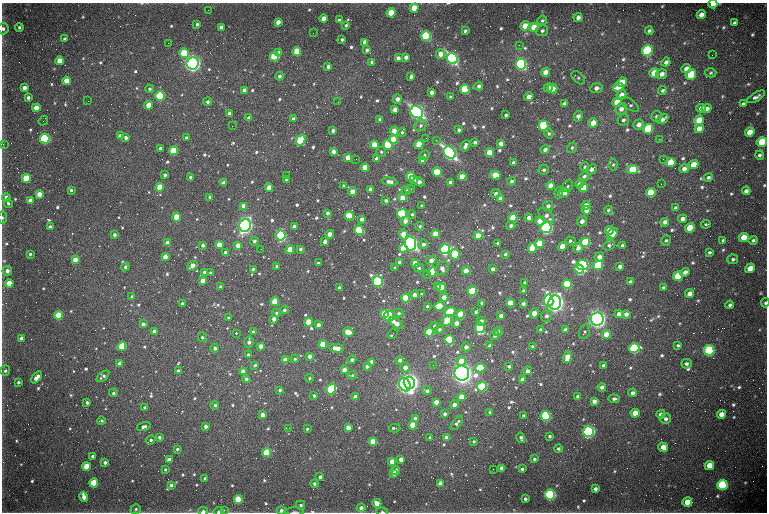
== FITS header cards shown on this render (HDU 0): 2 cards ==
NAXIS1  =                  765 /fastest changing axis
NAXIS2  =                  510 /next to fastest changing axis

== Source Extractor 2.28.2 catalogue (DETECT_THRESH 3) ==
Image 765 x 510 px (HDU 0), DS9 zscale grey, 1 PNG px = 1 image px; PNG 769 x 514 px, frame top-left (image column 1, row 510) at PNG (2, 3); each listed source drawn as its Kron ellipse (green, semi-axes under 4 px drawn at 4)
Background 1420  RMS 26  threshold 77.1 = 3 sigma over >= 5 px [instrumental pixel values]
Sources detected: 695; of the 695, the 500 brightest by FLUX_AUTO listed and drawn (195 fainter detections omitted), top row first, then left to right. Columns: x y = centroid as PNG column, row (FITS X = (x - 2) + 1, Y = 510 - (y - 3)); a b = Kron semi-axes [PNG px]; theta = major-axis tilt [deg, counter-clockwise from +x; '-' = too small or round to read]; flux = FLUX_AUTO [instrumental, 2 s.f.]
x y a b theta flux
713 4 5 3 - 1.0e+04
414 8 4 4 - 3.3e+04
208 10 3 2 - 4.0e+03
391 13 4 4 - 5.7e+04
701 15 5 4 - 1.4e+04
578 17 4 4 - 7.2e+03
324 19 4 4 - 2.0e+04
339 20 3 3 - 2.8e+03
542 20 5 4 - 3.5e+03
278 22 4 4 - 9.8e+03
734 23 4 3 - 3.4e+03
197 24 3 3 - 3.2e+03
346 25 3 3 - 3.1e+03
525 26 5 4 - 2.3e+04
19 27 4 4 - 3.5e+03
221 27 4 4 - 8.1e+03
534 27 5 4 - 3.4e+04
3 29 6 5 - 4.5e+03
465 31 3 3 - 3.7e+03
542 31 6 5 - 4.1e+03
649 31 4 4 - 3.6e+03
313 33 2 2 - 4.1e+03
426 36 5 5 - 2.0e+05
64 39 3 3 - 2.7e+03
342 40 3 3 - 3.0e+03
365 42 4 4 - 9.4e+03
168 43 2 2 - 5.3e+03
519 45 3 2 - 2.8e+03
367 50 4 3 - 4.3e+03
647 50 5 5 - 2.2e+05
297 51 4 4 - 6.2e+04
184 53 5 4 - 8.1e+04
279 53 4 4 - 1.4e+04
440 54 5 4 - 1.6e+04
712 55 3 2 - 2.9e+03
274 57 5 4 - 1.3e+05
406 57 4 4 - 8.4e+03
398 58 4 4 - 7.1e+03
452 58 6 5 - 3.9e+05
59 61 4 4 - 2.5e+04
372 62 4 4 - 5.3e+03
666 62 5 4 - 6.2e+03
192 63 6 6 - 9.6e+05
521 64 5 5 - 3.1e+05
328 67 4 3 - 5.5e+03
686 68 5 4 - 8.2e+03
545 72 4 4 - 1.9e+04
654 73 5 4 - 3.3e+04
711 73 6 4 4 2.9e+03
662 74 5 4 - 1.0e+04
691 75 5 5 - 8.7e+04
279 76 4 4 - 4.6e+03
411 76 4 3 - 5.5e+03
578 78 8 5 -41 3.6e+03
66 81 4 4 - 2.3e+04
622 82 5 4 - 3.1e+04
479 86 4 4 - 5.9e+03
618 87 5 4 - 2.1e+04
24 88 4 4 - 8.4e+03
548 88 4 4 - 7.1e+03
596 88 6 5 - 7.8e+03
150 89 4 4 - 2.9e+03
465 89 5 4 - 6.8e+04
552 89 5 4 - 2.3e+04
244 90 4 4 - 1.2e+04
662 90 4 4 - 3.7e+03
432 92 4 4 - 6.9e+03
621 95 5 4 - 1.5e+04
160 96 5 4 - 1.8e+05
28 97 4 4 - 4.5e+03
450 97 4 3 - 3.0e+03
529 97 5 4 - 1.2e+04
756 97 10 4 31 5.6e+03
397 99 5 4 - 9.8e+03
88 101 2 2 - 2.9e+03
208 102 4 4 - 4.1e+03
338 102 2 2 - 3.0e+03
617 102 5 4 - 3.5e+04
564 104 4 4 - 7.2e+03
630 104 10 5 -36 4.2e+03
743 104 4 3 - 4.1e+03
148 105 4 4 - 2.3e+04
36 108 4 4 - 1.9e+04
701 108 4 4 - 9.8e+03
621 109 6 5 - 1.0e+04
707 109 5 4 - 7.4e+03
395 110 4 4 - 1.1e+04
417 112 6 5 - 5.8e+05
229 113 3 3 - 4.1e+03
506 115 3 3 - 3.1e+03
578 116 5 4 - 7.7e+03
656 116 6 5 - 3.6e+03
249 118 4 3 - 8.7e+03
293 119 4 3 - 5.6e+03
663 119 6 4 32 7.4e+03
380 120 4 3 - 5.3e+03
623 120 6 5 - 4.5e+03
699 120 5 4 - 3.2e+04
43 121 5 2 - 2.6e+03
593 123 5 4 - 2.6e+04
421 125 6 5 - 4.5e+03
639 125 5 5 - 1.0e+04
232 126 2 2 - 4.6e+03
543 126 5 5 - 1.3e+05
699 128 4 4 - 1.5e+04
648 129 5 4 - 1.2e+05
333 130 4 3 - 5.7e+03
459 130 3 3 - 3.7e+03
394 131 4 4 - 2.3e+04
402 132 4 3 - 2.9e+03
750 132 5 4 - 2.8e+04
549 133 5 4 - 2.8e+03
120 136 4 4 - 9.8e+03
126 138 4 4 - 5.7e+03
186 138 4 3 - 3.4e+03
426 138 2 2 - 3.2e+03
45 139 5 5 - 2.8e+05
393 139 4 4 - 2.8e+04
659 139 3 2 - 6.2e+03
300 140 6 4 62 8.1e+04
436 140 3 2 - 2.7e+03
475 142 3 3 - 4.9e+03
762 142 5 5 - 6.3e+04
501 143 4 4 - 9.8e+03
3 144 3 2 - 3.2e+03
419 144 4 4 - 3.9e+04
374 145 4 4 - 3.7e+04
388 145 5 4 - 8.1e+04
465 146 6 3 62 6.4e+03
160 148 3 3 - 3.6e+03
572 148 5 4 - 3.1e+03
545 150 5 4 - 6.6e+03
173 151 4 4 - 6.6e+04
333 151 4 4 - 9.5e+03
381 152 5 5 - 2.6e+03
450 153 7 5 -47 5.1e+05
489 153 4 4 - 3.2e+04
424 155 5 4 - 2.8e+03
760 155 4 4 - 4.0e+03
348 158 4 4 - 2.5e+04
356 159 2 2 - 4.1e+03
377 159 4 3 - 6.4e+03
663 159 2 2 - 9.4e+03
423 160 4 4 - 1.0e+04
513 162 3 3 - 4.4e+03
671 162 5 4 - 5.1e+04
613 165 6 4 88 2.8e+03
694 165 5 4 - 3.2e+04
365 167 4 4 - 2.6e+04
585 167 5 4 - 2.9e+03
591 169 6 4 44 7.4e+03
632 169 5 4 - 5.5e+04
684 169 5 4 - 8.6e+03
544 170 5 5 - 4.0e+03
437 172 5 4 - 5.6e+04
165 175 3 3 - 3.1e+03
287 175 2 2 - 8.1e+03
495 175 5 4 - 4.3e+04
411 176 4 4 - 4.6e+04
584 176 5 4 - 4.4e+03
191 177 3 3 - 5.6e+03
462 177 4 4 - 2.7e+04
708 177 4 4 - 3.9e+03
26 178 4 4 - 6.9e+04
286 179 4 3 - 5.2e+03
414 180 4 3 - 1.5e+04
511 181 4 4 - 4.5e+03
390 182 8 4 -7 9.4e+03
419 182 6 4 -26 7.7e+03
224 183 4 4 - 1.2e+04
450 183 4 3 - 7.8e+03
579 184 4 4 - 1.0e+04
661 184 2 2 - 3.5e+03
343 185 3 3 - 2.6e+03
551 186 4 4 - 1.6e+04
568 186 6 5 - 2.8e+03
160 187 4 4 - 3.7e+04
269 188 4 4 - 1.7e+04
583 188 5 4 - 3.5e+04
370 189 4 3 - 5.7e+03
410 189 5 3 - 2.7e+03
71 190 3 3 - 3.5e+03
406 190 4 4 - 2.6e+03
352 191 4 4 - 1.7e+04
746 191 4 4 - 6.1e+03
651 192 5 4 - 7.3e+04
558 193 5 4 - 4.9e+03
564 193 5 4 - 4.7e+04
39 194 4 4 - 1.5e+04
496 194 5 4 - 5.5e+03
6 197 4 4 - 6.5e+03
210 197 3 3 - 5.0e+03
403 198 4 4 - 2.0e+04
501 198 4 4 - 1.3e+04
386 200 3 3 - 4.0e+03
31 201 4 4 - 1.7e+04
8 203 4 4 - 2.9e+03
586 205 4 4 - 1.6e+04
244 206 4 4 - 1.8e+04
422 206 3 3 - 3.6e+03
548 206 5 5 - 6.2e+03
676 208 4 4 - 6.2e+03
586 210 4 4 - 1.1e+04
608 210 4 4 - 3.3e+03
327 213 3 3 - 5.0e+03
402 214 5 4 - 1.6e+05
412 214 4 4 - 3.2e+03
546 215 9 6 -43 8.7e+03
349 216 4 4 - 6.8e+04
176 217 4 4 - 3.7e+04
2 218 6 3 -90 2.8e+03
513 218 4 4 - 5.5e+04
529 218 4 4 - 1.0e+04
362 219 4 3 - 7.1e+03
682 219 4 4 - 1.0e+04
405 221 5 4 - 7.8e+03
540 221 5 4 - 2.8e+04
582 221 5 4 - 6.7e+03
665 222 4 4 - 8.0e+03
706 224 4 3 - 2.6e+03
245 225 6 5 - 7.1e+05
294 226 4 3 - 6.3e+03
420 226 4 4 - 3.1e+03
511 226 4 4 - 5.5e+03
50 227 4 4 - 6.3e+03
546 228 5 5 - 4.4e+05
690 228 5 4 - 5.8e+04
359 230 5 4 - 1.1e+05
609 230 4 4 - 2.6e+04
330 234 4 4 - 1.7e+04
403 234 5 4 - 1.7e+04
435 234 4 4 - 3.3e+04
612 234 6 4 51 3.6e+04
114 235 4 3 - 4.1e+03
281 236 5 4 - 3.0e+05
478 236 4 4 - 2.8e+04
744 237 5 4 - 2.7e+04
666 240 5 4 - 3.1e+03
723 240 4 3 - 3.0e+03
753 240 4 4 - 3.5e+03
254 241 4 4 - 4.4e+03
570 241 5 4 - 3.6e+03
325 242 4 3 - 8.0e+03
585 242 5 4 - 1.3e+05
167 243 4 4 - 8.2e+03
411 243 7 5 -79 6.1e+05
498 243 3 3 - 3.7e+03
423 244 5 5 - 5.7e+03
539 244 5 4 - 7.1e+04
203 245 3 3 - 5.0e+03
219 245 4 4 - 1.9e+04
238 245 4 4 - 1.4e+04
609 245 6 5 - 4.2e+03
622 245 4 4 - 3.7e+03
562 246 4 4 - 2.6e+04
403 248 4 4 - 2.6e+04
532 248 5 4 - 5.6e+04
578 248 5 4 - 9.4e+03
261 249 2 2 - 3.7e+03
290 249 4 4 - 3.0e+04
300 249 3 3 - 4.2e+03
445 249 5 5 - 4.1e+05
225 252 3 3 - 5.9e+03
709 252 4 3 - 3.4e+03
30 254 3 3 - 3.0e+03
455 254 5 4 - 7.8e+04
505 254 4 4 - 3.6e+03
165 257 4 4 - 1.3e+04
599 257 5 4 - 1.4e+04
733 259 5 5 - 3.8e+03
75 260 4 4 - 1.5e+04
431 260 5 4 - 1.1e+04
400 262 4 3 - 7.0e+03
318 263 3 3 - 2.6e+03
415 263 4 4 - 2.6e+04
582 265 6 5 - 4.1e+05
598 265 5 4 - 1.1e+05
192 266 5 4 - 2.0e+04
277 266 3 3 - 4.0e+03
620 266 4 3 - 6.6e+03
125 267 4 4 - 3.9e+03
395 268 3 3 - 3.8e+03
419 268 5 4 - 2.8e+03
442 268 7 6 - 1.0e+04
750 268 5 4 - 1.6e+04
253 269 3 3 - 3.6e+03
493 269 4 3 - 6.5e+03
579 269 5 4 - 2.9e+05
7 271 5 4 - 8.4e+03
466 271 4 4 - 2.7e+04
204 272 3 3 - 4.1e+03
432 272 4 4 - 9.4e+04
685 272 5 4 - 9.8e+03
210 273 4 3 - 2.8e+03
426 274 3 2 - 3.3e+03
678 276 5 4 - 7.3e+04
202 281 4 4 - 1.4e+04
378 281 5 5 - 2.7e+05
630 282 4 3 - 4.2e+03
9 283 4 4 - 3.1e+04
525 283 4 3 - 4.8e+03
567 284 5 4 - 1.3e+05
438 286 4 3 - 1.7e+04
221 287 4 3 - 5.5e+03
441 287 5 4 - 3.5e+04
339 288 3 3 - 4.3e+03
664 288 3 3 - 3.8e+03
472 291 5 4 - 1.6e+05
524 291 4 4 - 4.1e+03
690 293 4 4 - 1.2e+04
422 294 4 3 - 3.2e+03
414 295 4 4 - 9.3e+03
132 297 4 3 - 6.2e+03
444 297 4 4 - 1.7e+04
406 298 4 4 - 8.6e+04
275 301 4 4 - 5.8e+04
549 301 6 4 -80 1.7e+05
555 302 7 6 - 1.1e+06
182 303 3 3 - 3.3e+03
482 303 4 4 - 4.8e+03
510 303 4 4 - 3.8e+04
765 303 4 3 - 2.7e+03
523 304 4 3 - 5.6e+03
730 305 4 3 - 3.8e+03
427 306 3 3 - 2.9e+03
439 306 5 4 - 6.2e+04
284 310 4 4 - 4.5e+03
450 312 6 4 30 6.2e+04
476 312 4 4 - 3.4e+03
276 313 4 4 - 3.2e+03
385 313 4 4 - 4.4e+04
399 313 5 4 - 3.8e+03
534 313 5 4 - 2.1e+04
461 314 4 4 - 5.3e+04
619 314 4 4 - 1.0e+04
626 314 4 4 - 8.5e+03
58 315 4 4 - 7.0e+04
389 316 5 5 - 2.8e+05
501 316 4 4 - 9.1e+03
546 316 6 5 - 6.1e+03
228 318 3 3 - 2.9e+03
274 319 4 4 - 1.0e+04
597 319 6 6 - 1.0e+06
447 320 5 4 - 1.0e+05
481 321 4 4 - 8.8e+03
309 322 4 4 - 5.4e+04
396 323 8 4 -36 1.7e+04
456 323 4 4 - 1.1e+04
143 324 4 3 - 7.8e+03
319 325 4 4 - 7.0e+03
434 326 4 4 - 4.5e+03
480 328 5 5 - 1.1e+05
439 329 4 4 - 3.9e+03
541 330 4 3 - 4.7e+03
565 330 4 4 - 9.6e+03
154 331 4 4 - 1.4e+04
253 332 4 3 - 2.8e+03
348 332 5 4 - 3.5e+04
429 332 4 4 - 9.8e+04
498 332 5 4 - 7.7e+03
585 332 8 5 67 3.2e+03
236 333 3 2 - 5.4e+03
392 334 6 2 53 3.7e+03
606 334 4 4 - 2.6e+04
495 335 5 4 - 3.6e+03
202 337 5 4 - 2.9e+03
21 338 4 4 - 7.1e+03
449 340 5 4 - 8.7e+04
249 342 6 4 85 7.4e+03
323 344 4 4 - 5.2e+04
678 345 4 3 - 3.3e+03
122 346 5 4 - 6.6e+04
261 346 4 4 - 1.1e+04
490 346 4 4 - 6.4e+03
466 347 4 4 - 7.9e+03
532 347 3 3 - 3.2e+03
215 348 4 4 - 5.0e+03
337 348 7 4 -8 1.9e+04
634 348 5 5 - 2.5e+05
709 350 5 5 - 2.0e+05
248 355 4 4 - 4.7e+03
310 356 4 4 - 7.5e+03
567 357 6 4 73 2.1e+04
295 359 4 4 - 2.6e+03
285 360 4 4 - 1.6e+04
352 360 4 4 - 4.9e+03
400 360 4 4 - 8.5e+03
461 361 5 4 - 2.3e+04
371 362 4 4 - 2.1e+04
120 363 4 3 - 9.7e+03
686 364 5 4 - 5.0e+03
255 365 3 3 - 2.8e+03
433 365 2 2 - 2.9e+03
603 365 3 3 - 4.2e+03
367 366 4 3 - 6.4e+03
509 366 4 4 - 3.5e+03
405 367 5 5 - 1.2e+04
480 368 5 4 - 6.1e+04
344 370 4 4 - 1.2e+04
5 371 5 5 - 3.6e+03
178 371 4 4 - 6.1e+03
243 371 4 4 - 1.4e+04
528 371 4 4 - 8.3e+03
462 373 7 7 - 1.4e+06
352 375 5 4 - 2.8e+03
103 376 7 4 38 4.8e+03
37 377 7 4 48 1.2e+04
309 378 4 4 - 2.8e+03
246 379 4 4 - 5.3e+03
522 380 4 4 - 1.7e+04
18 382 4 3 - 2.9e+03
409 383 6 5 - 8.5e+05
405 385 7 5 -62 5.1e+05
482 387 5 4 - 1.7e+05
602 387 4 4 - 7.7e+03
331 389 5 4 - 1.4e+05
280 390 4 3 - 4.3e+03
427 391 4 4 - 4.6e+03
113 393 4 4 - 3.1e+03
633 393 4 4 - 6.5e+03
314 396 3 3 - 3.2e+03
355 396 4 3 - 8.0e+03
461 397 4 4 - 2.6e+04
578 397 4 3 - 7.7e+03
614 399 5 4 - 3.9e+03
594 401 4 4 - 8.7e+03
87 402 3 3 - 4.0e+03
436 402 4 4 - 1.3e+04
215 405 4 4 - 4.3e+03
454 405 4 4 - 1.0e+04
145 408 4 3 - 6.1e+03
490 412 4 3 - 3.4e+03
635 413 4 4 - 2.7e+04
445 414 4 4 - 4.7e+03
661 414 4 4 - 8.3e+03
721 414 4 4 - 1.6e+04
263 415 4 4 - 1.2e+04
524 416 3 3 - 4.0e+03
546 416 5 5 - 2.0e+05
415 419 4 4 - 7.3e+03
666 419 5 5 - 6.1e+03
101 421 4 3 - 3.1e+03
457 423 8 4 52 4.5e+03
413 425 4 4 - 4.5e+04
206 426 4 3 - 7.1e+03
144 427 7 4 18 6.2e+03
289 428 2 2 - 2.8e+03
348 428 4 4 - 1.5e+04
394 428 6 3 -3 3.0e+03
307 429 3 3 - 2.8e+03
588 432 5 5 - 5.4e+05
550 436 3 3 - 3.1e+03
159 437 4 4 - 3.8e+03
430 438 3 3 - 4.6e+03
447 438 4 4 - 1.6e+04
521 438 5 3 - 4.2e+03
151 440 5 4 - 3.8e+03
474 441 3 3 - 2.7e+03
373 442 4 4 - 4.6e+04
663 447 5 4 - 1.8e+04
177 449 3 3 - 4.0e+03
558 449 4 4 - 3.4e+03
267 453 4 4 - 8.7e+04
92 456 3 3 - 3.7e+03
401 459 4 4 - 1.2e+04
534 459 3 3 - 2.8e+03
169 460 4 4 - 1.9e+04
392 461 4 4 - 1.7e+04
105 462 4 3 - 4.7e+03
709 465 5 4 - 3.4e+04
86 466 4 4 - 4.2e+04
502 468 4 4 - 1.0e+04
165 469 3 3 - 2.6e+03
493 469 2 2 - 1.5e+04
522 469 3 3 - 3.0e+03
396 470 4 4 - 7.4e+03
394 473 4 3 - 7.1e+03
320 477 4 4 - 5.1e+03
205 478 3 3 - 3.4e+03
94 483 4 4 - 7.7e+04
314 484 4 4 - 3.7e+03
440 484 4 4 - 1.7e+04
171 485 4 4 - 5.0e+03
722 485 5 5 - 2.3e+05
595 489 4 3 - 5.7e+03
550 495 5 5 - 3.6e+05
84 497 5 4 - 1.4e+04
238 499 4 4 - 6.7e+04
525 499 3 3 - 3.8e+03
687 502 5 4 - 3.5e+04
377 503 4 4 - 1.8e+04
301 505 4 4 - 3.9e+03
361 508 4 4 - 6.4e+03
136 509 5 4 - 3.1e+03
224 510 2 2 - 6.0e+03
281 510 4 4 - 4.7e+03
203 511 5 3 - 4.7e+03
219 511 5 4 - 3.3e+03
294 512 9 3 0 3.1e+03
382 512 6 3 -6 2.7e+03
At the frame edge (FLAGS 8, measured only in part): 11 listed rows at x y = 713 4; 3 29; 762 142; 3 144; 2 218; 765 303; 281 510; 203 511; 219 511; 294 512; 382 512
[195 fainter detections neither listed nor drawn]

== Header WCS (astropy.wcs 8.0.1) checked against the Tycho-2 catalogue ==
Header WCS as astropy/WCSLIB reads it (CRVAL/CRPIX/CD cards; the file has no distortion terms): RA---TAN/DEC--TAN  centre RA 01:46:40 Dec +61:13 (26.67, +61.21 deg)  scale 1.49 arcsec/px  FOV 19.0' x 12.6'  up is +179 deg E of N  parity flipped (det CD > 0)
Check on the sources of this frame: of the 60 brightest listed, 45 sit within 2.0 arcsec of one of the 65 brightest Tycho-2 stars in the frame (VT <= 13.24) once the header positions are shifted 0.18 arcsec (0.14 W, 0.11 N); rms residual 0.67 arcsec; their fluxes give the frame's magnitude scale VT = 24.63 - 2.5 log10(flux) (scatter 0.12 mag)
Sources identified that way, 46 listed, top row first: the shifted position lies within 2.0 arcsec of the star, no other Tycho-2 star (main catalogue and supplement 1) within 4.0 arcsec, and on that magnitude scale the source's flux lands within +1.5 / -3 mag of the star's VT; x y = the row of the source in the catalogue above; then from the Tycho-2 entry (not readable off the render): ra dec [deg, ICRS J2000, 3 dp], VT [Tycho-2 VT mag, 2 dp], TYC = Tycho-2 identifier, HIP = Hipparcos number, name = IAU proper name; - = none
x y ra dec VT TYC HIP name
426 36 26.635 +61.119 11.41 4032-2650-1 - -
647 50 26.445 +61.124 11.30 4032-1689-1 - -
297 51 26.744 +61.127 12.89 4032-2113-1 - -
274 57 26.764 +61.129 11.85 4032-1709-1 - -
452 58 26.612 +61.128 10.62 4032-1751-1 - -
192 63 26.834 +61.132 9.18 4032-3020-1 8325 -
521 64 26.553 +61.130 10.93 4032-1661-1 - -
160 96 26.862 +61.146 11.44 4032-2778-1 - -
417 112 26.642 +61.151 10.08 4032-2415-1 - -
543 126 26.533 +61.155 12.62 4032-2478-1 - -
648 129 26.444 +61.156 12.68 4032-3047-1 - -
45 139 26.960 +61.164 11.23 4032-2543-1 - -
450 153 26.613 +61.167 10.35 4032-2171-1 - -
402 214 26.653 +61.193 11.74 4032-2359-1 - -
245 225 26.787 +61.198 9.65 4032-1477-1 8305 -
546 228 26.529 +61.198 10.56 4032-2137-1 - -
359 230 26.689 +61.200 12.59 4032-2479-1 - -
281 236 26.756 +61.203 11.03 4032-2516-1 - -
585 242 26.495 +61.203 11.81 4032-1213-1 - -
411 243 26.645 +61.205 10.21 4032-1089-1 - -
445 249 26.615 +61.207 10.76 4032-1965-1 - -
582 265 26.497 +61.213 10.59 4032-1893-1 - -
598 265 26.484 +61.213 11.55 4032-2367-1 - -
579 269 26.500 +61.214 10.98 4032-1893-2 - -
678 276 26.415 +61.216 12.28 4032-1659-1 - -
378 281 26.673 +61.221 10.99 4032-1437-1 - -
472 291 26.591 +61.224 11.47 4032-2812-1 - -
406 298 26.648 +61.228 11.81 4032-1819-1 - -
549 301 26.526 +61.228 11.20 4032-3101-1 8239 -
555 302 26.520 +61.228 9.04 4032-2269-1 8239 -
58 315 26.946 +61.237 12.23 4032-2998-1 - -
389 316 26.663 +61.235 11.10 4032-2259-1 - -
597 319 26.484 +61.235 9.05 4032-1601-1 - -
449 340 26.610 +61.244 10.95 4032-1633-1 - -
634 348 26.452 +61.247 11.23 4032-2581-1 - -
709 350 26.387 +61.247 11.87 4032-2955-1 - -
462 373 26.599 +61.258 8.60 4032-2615-1 8260 -
409 383 26.644 +61.262 9.35 4032-3013-1 - -
405 385 26.648 +61.263 10.38 4032-3099-1 - -
482 387 26.582 +61.264 11.79 4032-1531-1 - -
331 389 26.711 +61.266 11.79 4032-2907-1 - -
546 416 26.526 +61.275 11.34 4032-1925-1 - -
588 432 26.489 +61.281 10.27 4032-2021-1 - -
94 483 26.914 +61.306 12.51 4032-2601-1 - -
722 485 26.373 +61.302 11.38 4032-989-1 - -
550 495 26.521 +61.308 10.86 4032-2811-1 - -